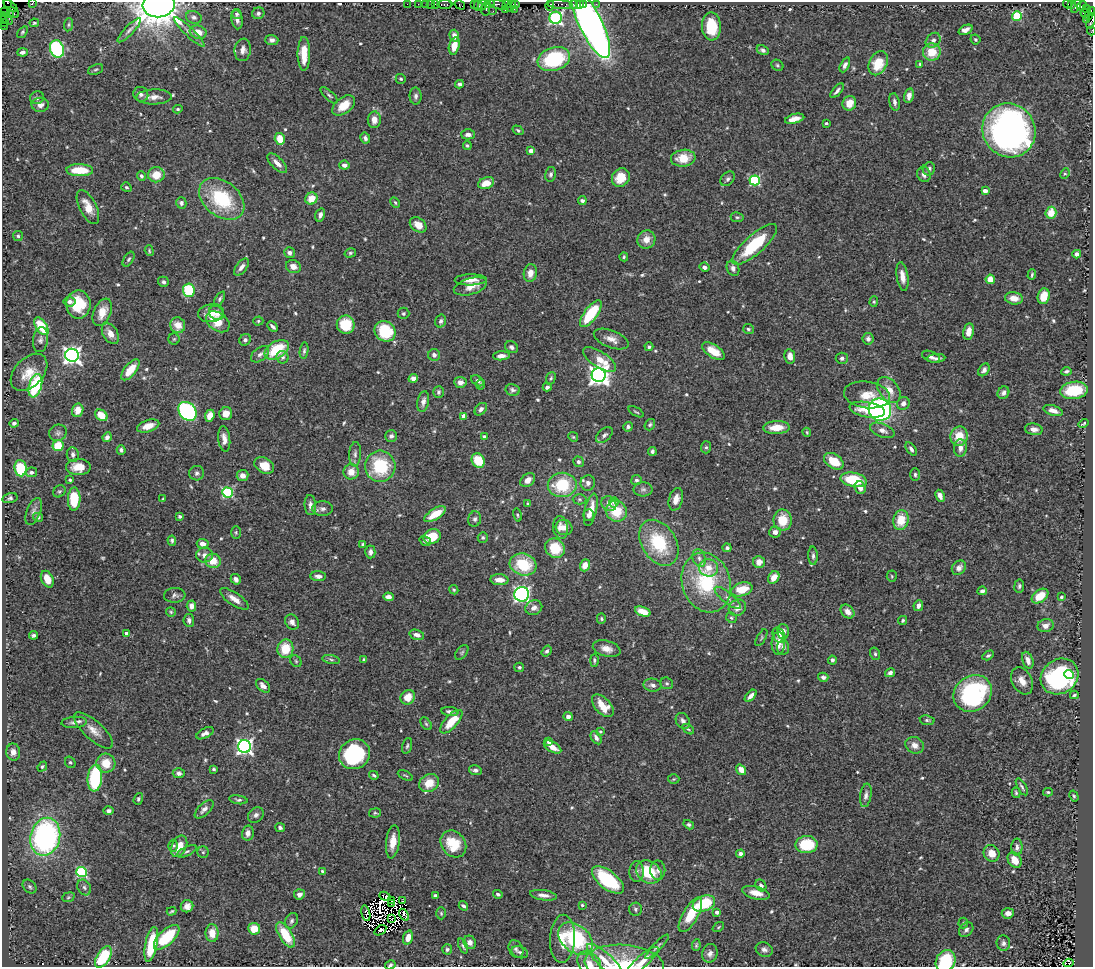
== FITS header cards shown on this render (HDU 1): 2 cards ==
NAXIS1  =                 1091
NAXIS2  =                  965

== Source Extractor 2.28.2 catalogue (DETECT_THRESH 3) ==
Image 1091 x 965 px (HDU 1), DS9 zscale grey, 1 PNG px = 1 image px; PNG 1095 x 969 px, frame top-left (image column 1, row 965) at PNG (2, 2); each listed source drawn as its Kron ellipse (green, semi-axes under 4 px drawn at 4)
Background 0.421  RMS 0.025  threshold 0.0762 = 3 sigma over >= 5 px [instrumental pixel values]
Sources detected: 609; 8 with non-positive FLUX_AUTO (blend fragments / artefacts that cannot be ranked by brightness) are neither listed nor drawn; of the other 601, the 500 brightest by FLUX_AUTO listed and drawn (101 fainter detections omitted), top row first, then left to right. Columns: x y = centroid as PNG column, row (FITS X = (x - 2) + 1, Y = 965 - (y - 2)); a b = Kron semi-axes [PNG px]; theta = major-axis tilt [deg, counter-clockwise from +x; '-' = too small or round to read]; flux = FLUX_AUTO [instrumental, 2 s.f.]
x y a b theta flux
33 2 3 2 - 8.5
7 3 3 2 - 46
159 4 16 13 7 2300
407 4 2 2 - 8.5
418 4 2 2 - 4.2
425 4 2 2 - 2.8
431 4 2 2 - 12
436 4 3 3 - 27
445 4 7 3 0 47
474 4 3 2 - 14
490 4 5 3 - 20
506 4 4 2 - 2.6
516 4 4 3 - 20
573 4 3 3 - 70
579 4 2 2 - 26
584 4 3 3 - 31
596 4 3 2 - 6.5
1067 4 4 2 - 31
460 5 5 3 - 11
478 5 5 3 - 33
482 5 5 3 - 22
498 5 9 4 -19 93
550 5 5 4 - 50
560 5 13 3 -4 67
1071 5 3 3 - 12
11 6 8 3 -37 140
511 6 6 3 67 35
1076 6 7 2 61 14
1082 6 5 3 - 12
486 9 6 3 84 15
514 9 2 2 - 8.1
1086 9 3 2 - 5.2
505 10 2 2 - 15
1091 10 3 2 - 13
493 11 2 2 - 7.7
4 12 2 2 - 3.1
13 12 6 2 -38 240
258 13 6 6 - 5.2
1085 13 4 3 - 94
10 14 3 3 - 130
237 14 5 4 - 3.7
1017 16 5 4 - 110
1089 16 4 2 - 24
194 17 8 6 -19 5.4
7 18 7 2 -47 10
556 18 6 6 - 370
2 19 4 2 - 15
237 20 9 5 -81 8.3
1086 20 3 2 - 16
1091 21 8 3 73 64
3 23 4 3 - 100
34 23 5 3 - 2.5
590 23 38 11 -64 1400
68 25 7 4 84 2.7
3 26 2 2 - 10
711 26 14 9 -87 56
129 30 16 4 46 7.2
966 30 7 4 24 7.9
1091 31 4 2 - 3.3
22 32 7 4 54 2.8
189 32 21 4 -44 8.9
198 32 8 6 -19 18
454 36 6 4 -74 12
975 39 5 4 - 2.9
272 40 6 5 - 6.4
933 40 8 6 46 7
454 46 9 5 75 24
57 49 9 7 -70 220
243 50 11 8 82 11
763 50 6 5 - 4.7
23 52 5 4 - 6
932 52 9 8 - 35
304 54 17 6 -90 32
554 59 16 11 18 150
878 63 13 9 64 44
920 64 4 4 - 2.5
777 65 6 5 - 2.8
845 65 8 4 65 6.3
96 69 8 5 22 3.4
401 79 5 4 - 3.4
459 84 4 4 - 4.9
837 91 9 3 49 5.3
141 94 8 7 - 6.5
329 95 11 4 -43 4
909 95 7 5 77 10
416 96 8 6 -87 5.6
154 97 18 7 1 13
37 98 7 6 - 5.1
894 102 9 5 -79 6.3
849 103 7 6 - 23
40 105 8 7 - 9
344 105 13 8 38 32
178 109 5 3 - 2.6
795 119 10 4 14 16
374 120 8 6 -89 14
826 123 3 3 - 2.3
518 130 6 4 -32 2.8
1009 130 28 26 -55 790
468 134 7 5 -2 8.5
365 138 5 4 - 4.8
280 139 6 5 - 30
467 145 4 4 - 2.7
531 151 4 4 - 17
683 158 12 8 8 34
277 163 12 5 -45 12
344 165 5 4 - 7.5
929 169 6 6 - 4.9
80 170 13 6 -1 49
551 174 7 5 77 4.4
924 174 8 6 -70 8.2
1065 174 5 4 - 2.3
156 175 8 7 - 29
141 176 5 4 - 4.1
621 178 10 8 50 32
728 179 8 6 47 4.7
755 180 5 5 - 170
486 183 8 5 20 26
126 187 5 4 - 3.1
985 191 4 4 - 17
222 199 25 17 -38 120
311 199 6 5 - 26
582 201 4 4 - 4.3
395 202 6 4 -62 2.5
181 203 5 5 - 4.8
88 207 18 8 -63 26
1051 213 6 5 - 32
320 215 7 4 75 6.1
737 217 6 5 - 3.3
418 225 9 6 -36 19
18 236 5 5 - 3.2
646 239 9 9 - 19
755 244 28 9 42 100
149 251 5 4 - 2.3
289 253 5 5 - 5.8
350 253 6 4 15 2.9
1077 254 4 4 - 6.6
624 257 4 4 - 2.4
129 259 8 4 57 3.2
241 267 10 5 52 8.1
293 267 7 6 - 14
704 267 5 4 - 6.3
733 268 8 6 -68 7.3
530 273 9 6 81 15
1032 275 5 3 - 2.6
902 277 14 6 -81 14
990 279 4 4 - 27
471 280 16 5 1 15
163 282 5 5 - 4.3
470 286 17 8 16 19
189 290 7 6 - 94
1044 296 8 6 76 26
1014 298 9 6 -7 19
220 299 8 4 61 3.4
70 302 6 5 - 6.5
874 302 5 4 - 2.4
78 304 14 12 -89 52
102 312 14 8 67 24
211 313 13 9 9 18
216 313 8 6 -39 12
403 313 6 5 - 3.2
591 314 16 6 53 86
258 321 5 4 - 2.6
441 321 6 5 - 4.6
218 322 13 9 -35 36
178 325 8 7 - 19
346 325 9 9 - 53
41 326 10 5 -56 61
273 327 6 3 -46 4.7
748 329 5 5 - 3.7
385 331 11 9 -40 79
969 331 8 5 79 18
110 334 11 7 -58 15
174 339 5 5 - 2.4
611 339 18 8 -22 15
868 339 6 5 - 5.8
40 340 12 7 81 6.7
245 340 6 5 - 4.3
512 347 7 5 -35 5.9
649 347 4 4 - 3.4
277 350 13 8 32 77
304 351 8 4 81 3.5
713 351 13 6 -33 31
260 354 10 6 37 7.1
72 355 7 6 - 900
434 355 6 6 - 7
501 356 8 4 4 10
790 356 7 5 -81 14
283 357 6 6 - 4.1
931 357 9 5 -22 6.9
842 358 6 5 - 4.6
936 358 9 4 5 6.5
600 359 19 8 -33 28
130 370 12 6 51 33
984 370 7 5 54 6.8
1066 371 5 3 - 3.4
29 372 22 14 46 33
599 375 7 7 - 1200
413 378 5 4 - 9.6
551 378 6 4 69 2.9
478 381 7 4 -34 5
460 382 6 5 - 11
481 384 5 4 - 2.3
35 386 12 6 74 150
547 387 4 4 - 6.2
513 390 7 6 - 4.7
889 390 14 9 -52 21
1074 390 14 8 7 70
439 392 6 5 - 3.4
1003 393 6 5 - 6.5
867 395 23 13 -8 29
423 402 10 5 78 7.6
903 404 7 6 - 7.8
481 409 7 5 47 6.3
78 410 7 5 74 18
867 410 18 7 -10 36
880 410 11 11 - 530
187 411 10 8 -48 290
1053 411 10 5 -17 10
636 412 8 2 -29 2.3
226 414 6 6 - 18
101 415 7 5 -38 28
210 416 6 4 66 17
464 416 4 4 - 24
14 423 4 4 - 4.1
1084 424 5 3 - 2.6
650 425 6 5 - 2.8
148 426 11 6 18 19
628 427 5 4 - 4.5
777 428 13 6 2 28
1034 429 9 5 -10 9.8
882 430 13 6 -21 9.8
807 432 5 3 - 2.3
58 433 9 8 - 5.6
604 435 10 6 40 5.6
391 436 6 5 - 4.7
959 436 9 8 - 33
107 437 5 4 - 6.9
484 437 4 3 - 6.8
573 437 5 4 - 2.3
224 439 13 6 -83 12
58 446 5 5 - 49
706 447 6 5 - 3.2
960 448 8 6 86 9.4
911 449 7 4 -54 4.8
121 450 5 4 - 4.6
652 451 4 4 - 4.4
355 454 12 6 87 6.5
73 455 7 6 - 5.9
478 460 7 6 - 50
834 461 11 7 -33 43
578 462 5 5 - 5.1
264 466 10 7 -29 32
380 466 15 15 - 97
78 467 12 8 1 24
20 468 8 6 -83 90
31 472 6 5 - 5.1
351 472 8 7 - 21
197 473 7 7 - 5.1
915 475 6 5 - 3.8
242 476 6 5 - 11
70 480 4 3 - 2.5
528 480 8 6 40 15
636 480 5 5 - 3.9
854 480 13 7 -11 68
588 483 7 7 - 7.4
562 485 14 12 9 80
860 488 6 5 - 9.1
643 489 9 7 0 6
59 491 7 5 40 3.1
227 492 5 5 - 180
940 496 6 4 -63 11
10 498 7 5 14 4.3
74 499 11 6 88 63
163 499 4 3 - 2.5
579 499 7 5 -1 3.3
676 499 11 7 74 15
614 502 5 4 - 3.4
528 504 4 4 - 3
609 504 8 7 - 12
310 505 10 6 -86 9.1
323 509 10 7 0 7.7
591 510 16 6 77 21
34 511 14 7 69 8.5
616 511 11 10 - 47
435 514 12 5 32 31
517 515 7 4 -77 2.7
589 515 6 5 - 8.7
180 516 4 3 - 3.3
38 517 5 4 - 4.9
475 519 8 6 72 4.8
783 520 10 9 - 41
901 520 10 7 80 36
560 528 11 7 -85 13
564 528 8 7 - 13
236 532 6 5 - 2.7
775 532 6 5 - 9
432 537 9 7 22 37
483 538 5 5 - 3.1
172 541 5 4 - 3
425 541 6 4 -35 3.4
659 543 25 17 -58 100
203 544 6 5 - 13
363 544 4 4 - 3.1
555 548 10 9 - 56
727 548 4 4 - 4.1
370 552 6 5 - 6.2
204 555 8 7 - 9.1
813 556 9 4 -87 5.2
699 558 9 6 -71 7.1
213 561 8 7 - 27
759 562 6 6 - 14
523 565 13 11 -17 78
585 565 6 5 - 19
709 568 9 8 - 20
959 568 8 6 49 11
318 576 8 5 -2 7.2
892 576 5 5 - 2.5
774 577 7 5 53 19
47 579 9 6 -63 23
236 579 5 4 - 6.8
499 580 9 5 -3 17
706 582 30 24 -72 150
1019 586 7 5 83 3.8
742 589 11 6 16 40
454 590 5 4 - 2.3
982 591 5 4 - 5.5
522 594 7 7 - 420
175 595 10 7 4 5.8
1040 596 9 6 36 32
389 597 5 4 - 9
1061 597 3 3 - 2.5
728 598 16 5 -39 9.4
234 599 16 6 -34 16
191 606 5 5 - 9.9
918 606 5 4 - 8.4
534 608 8 7 - 9.9
737 608 9 8 - 12
643 611 8 4 -19 29
171 612 5 5 - 2.4
847 612 8 6 -44 12
731 618 6 5 - 3.2
601 619 5 4 - 2.5
189 620 6 5 - 5.8
903 620 5 4 - 3.3
292 622 8 6 -53 8.6
1046 626 8 6 16 9.4
783 632 7 6 - 16
126 633 4 3 - 7.4
33 635 4 3 - 4.3
417 635 7 5 -17 10
779 635 8 6 -61 9.2
761 638 9 4 60 2.9
778 643 11 6 87 21
783 647 7 6 - 7.5
285 649 9 8 - 44
607 649 14 7 -15 15
547 651 6 4 54 3.7
462 652 8 5 53 3.6
875 654 6 5 - 3.4
988 655 6 4 31 3.5
364 659 3 3 - 2.8
331 660 9 3 -11 3.5
594 660 6 4 90 3.5
832 660 4 4 - 4.1
1028 660 9 5 -70 12
296 661 6 5 - 2.6
519 667 5 5 - 3.5
890 673 5 4 - 6.1
1069 675 5 4 - 39
1060 676 20 17 34 250
823 677 5 4 - 5.8
1022 681 14 9 -61 17
667 683 6 5 - 3.3
652 685 9 6 -10 7.5
263 686 8 5 -42 8.5
973 693 20 17 36 230
1074 695 4 3 - 2.3
751 696 7 3 46 8.8
408 697 8 7 - 22
603 706 13 7 -47 28
450 712 8 4 -7 6.6
568 717 4 4 - 7.3
927 720 7 5 -9 3.7
683 721 8 6 -56 6.9
74 722 13 5 4 6.6
451 722 15 6 47 35
426 724 7 4 -54 3.1
688 729 6 3 -35 2.4
94 730 25 9 -42 20
600 731 4 4 - 2.6
205 733 9 5 27 8.2
596 738 7 4 -57 6.5
549 742 4 3 - 11
915 745 9 8 - 11
407 746 8 4 73 3.4
244 747 6 6 - 640
552 747 9 5 -30 16
13 752 8 7 - 11
355 754 16 14 33 170
70 762 6 5 - 3.1
106 763 9 9 - 31
42 767 5 4 - 2.9
214 769 4 3 - 2.5
475 770 6 5 - 5.4
741 770 5 4 - 15
179 773 6 5 - 6.5
374 775 5 3 - 2.9
405 775 8 3 -28 2.3
95 778 13 7 85 130
674 779 6 5 - 2.2
429 783 10 8 34 29
1022 787 9 3 -60 3.9
1048 792 5 4 - 2.3
1016 793 5 4 - 2.7
866 795 12 5 81 7.2
1074 796 6 4 -61 2.9
138 799 6 4 72 2.8
238 800 9 4 -9 3.8
204 809 12 5 44 8.1
109 811 5 4 - 4.7
375 813 6 4 10 2.6
256 815 8 7 - 6.6
689 825 5 4 - 3.5
280 828 5 4 - 4
248 833 7 5 79 8.6
45 837 19 15 76 400
393 842 16 7 83 22
453 844 14 11 -52 58
806 845 11 8 2 64
173 846 6 4 -86 3
179 846 11 7 64 23
1017 847 8 5 89 6.7
187 851 11 4 25 4
203 852 6 5 - 3
992 853 8 7 - 21
740 854 4 4 - 6.4
1015 860 8 6 -55 23
658 870 10 7 -90 7.3
322 871 4 3 - 2.6
82 872 5 5 - 170
637 872 10 7 89 7.1
649 872 13 10 -33 65
608 880 19 9 -38 130
761 885 6 5 - 5.7
30 887 8 6 -45 4
84 887 8 6 -58 5
756 893 14 6 -14 19
299 894 5 5 - 8.3
498 894 5 4 - 3
435 895 4 3 - 2.9
543 895 14 5 -9 10
385 896 6 3 -23 6
68 897 6 4 22 2.5
391 900 4 2 - 2.6
403 901 3 2 - 2.8
704 903 11 7 21 84
391 904 2 2 - 3
582 905 3 3 - 2.9
187 906 6 6 - 9.6
463 906 5 4 - 4
635 909 6 6 - 3.8
171 911 5 3 - 2.4
717 912 4 3 - 9.7
366 913 8 3 -77 5.5
441 913 6 5 - 2.7
1008 913 6 5 - 12
404 915 6 3 -58 4.1
690 915 19 7 60 45
392 918 4 2 - 2.3
292 921 8 6 60 4.6
963 923 5 5 - 2.3
718 927 6 4 38 2.3
254 929 6 5 - 26
380 930 6 3 34 2.8
966 930 8 6 48 5.7
212 933 9 6 -89 25
286 935 14 6 -59 55
167 937 16 7 44 82
408 937 7 5 71 17
562 939 24 12 87 41
575 939 19 13 -39 150
470 942 7 6 - 7.2
1003 943 8 6 -82 5.9
151 944 17 6 78 75
696 945 6 3 84 2.5
463 946 8 4 -68 3.4
657 947 16 3 46 5.1
447 949 5 5 - 4.1
516 949 9 7 -62 5.5
764 949 8 7 - 7.1
520 952 8 5 -20 4.5
710 953 9 7 73 8.2
103 957 12 6 58 85
605 961 24 7 -43 24
642 961 20 6 41 20
946 961 11 9 57 81
1068 963 5 4 - 200
589 964 14 10 -50 15
624 964 40 19 -5 69
390 965 5 4 - 3.6
At the frame edge (FLAGS 8, measured only in part): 16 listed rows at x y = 33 2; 7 3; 159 4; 1091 10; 2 19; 1091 21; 3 23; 3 26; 1091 31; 605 961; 642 961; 946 961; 1068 963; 589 964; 624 964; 390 965
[101 fainter detections neither listed nor drawn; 8 non-positive-flux detections neither listed nor drawn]